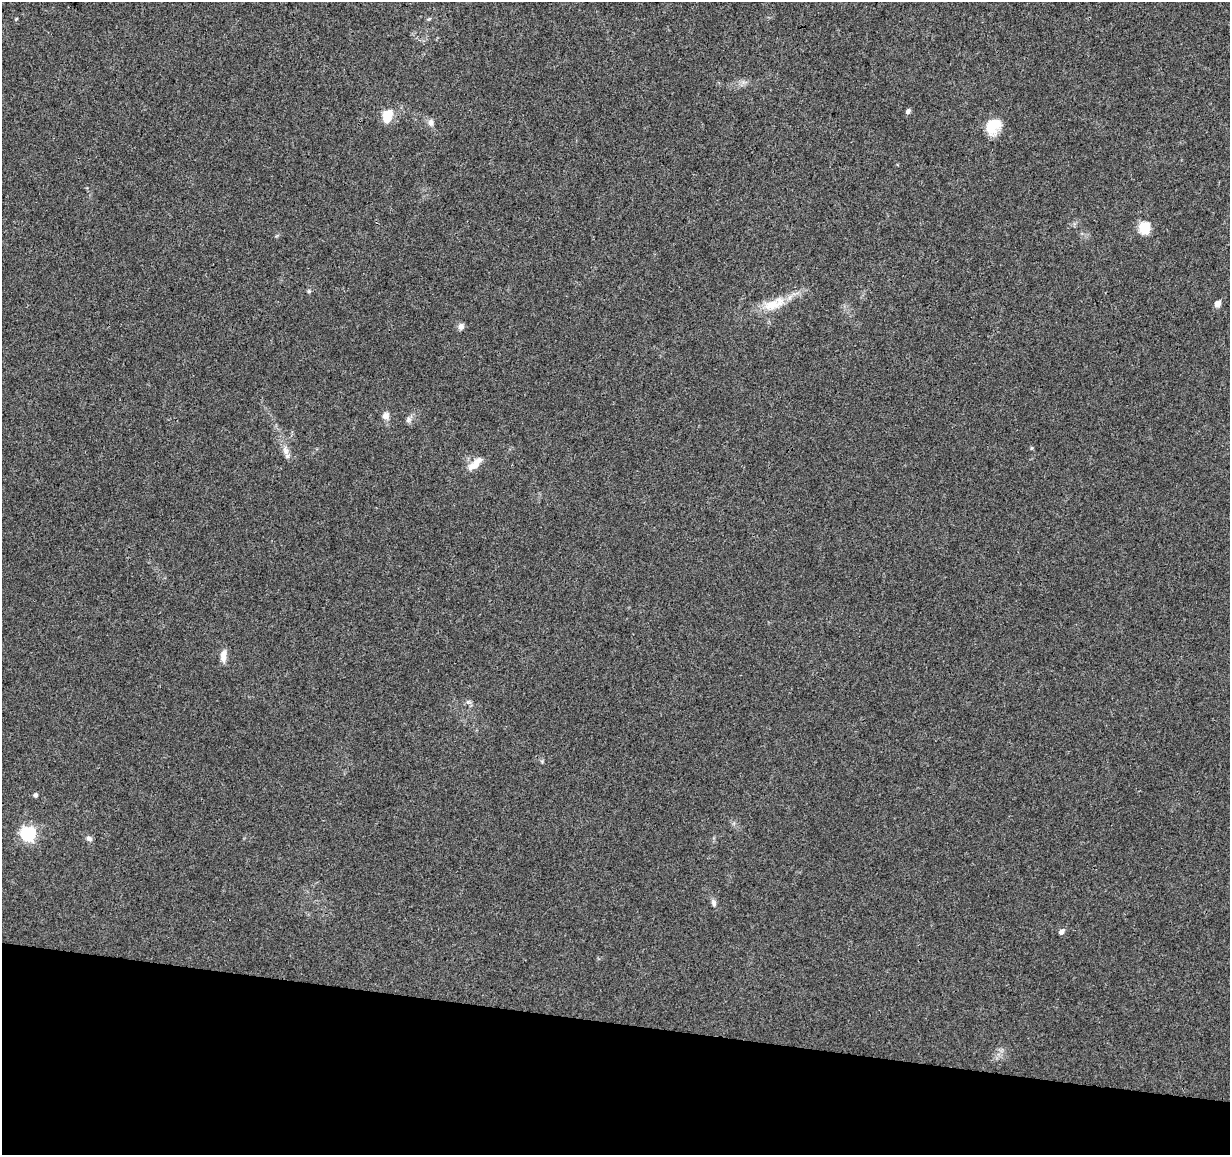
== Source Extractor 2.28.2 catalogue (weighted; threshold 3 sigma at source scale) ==
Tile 15 of 4 x 4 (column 3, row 4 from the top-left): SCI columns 2464-3691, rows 285-1437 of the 4918 x 5121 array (HDU 1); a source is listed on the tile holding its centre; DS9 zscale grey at full resolution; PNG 1232 x 1157 px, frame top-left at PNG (2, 2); no overlay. Shown black and unused: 11% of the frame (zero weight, under 3 of 4 exposures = <1% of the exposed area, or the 3 px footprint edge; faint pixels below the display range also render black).
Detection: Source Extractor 2.28.2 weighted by HDU 2 'WHT'; one run over the whole footprint, this tile lists its part. Background 0.0277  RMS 0.0038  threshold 0.0169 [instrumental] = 3 sigma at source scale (4.5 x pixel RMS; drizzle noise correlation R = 1.50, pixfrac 1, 0.0396/0.0396 arcsec/px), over >= 5 px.
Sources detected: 22; all 22 listed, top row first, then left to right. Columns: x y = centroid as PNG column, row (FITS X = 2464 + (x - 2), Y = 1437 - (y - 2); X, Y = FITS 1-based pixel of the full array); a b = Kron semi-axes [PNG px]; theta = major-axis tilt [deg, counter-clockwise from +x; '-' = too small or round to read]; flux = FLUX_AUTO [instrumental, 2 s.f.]
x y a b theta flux
908 111 5 5 - 1.2
387 115 7 5 77 22
431 122 10 7 80 1.6
993 126 19 15 55 8.6
1144 227 6 5 - 32
309 291 5 5 - 0.52
774 304 36 13 24 9.1
1217 304 5 4 - 3.9
461 326 7 7 - 1.8
386 416 9 9 - 1.9
408 420 8 6 89 1.1
1031 448 6 4 88 0.39
285 450 15 7 -72 2.5
475 464 22 8 42 4.5
223 656 14 7 85 3.4
468 702 5 5 - 0.8
542 761 6 4 74 0.46
35 795 4 4 - 0.91
28 834 7 6 - 75
89 838 8 6 -33 1.2
714 903 11 6 -70 1.3
1061 932 6 4 49 1.7